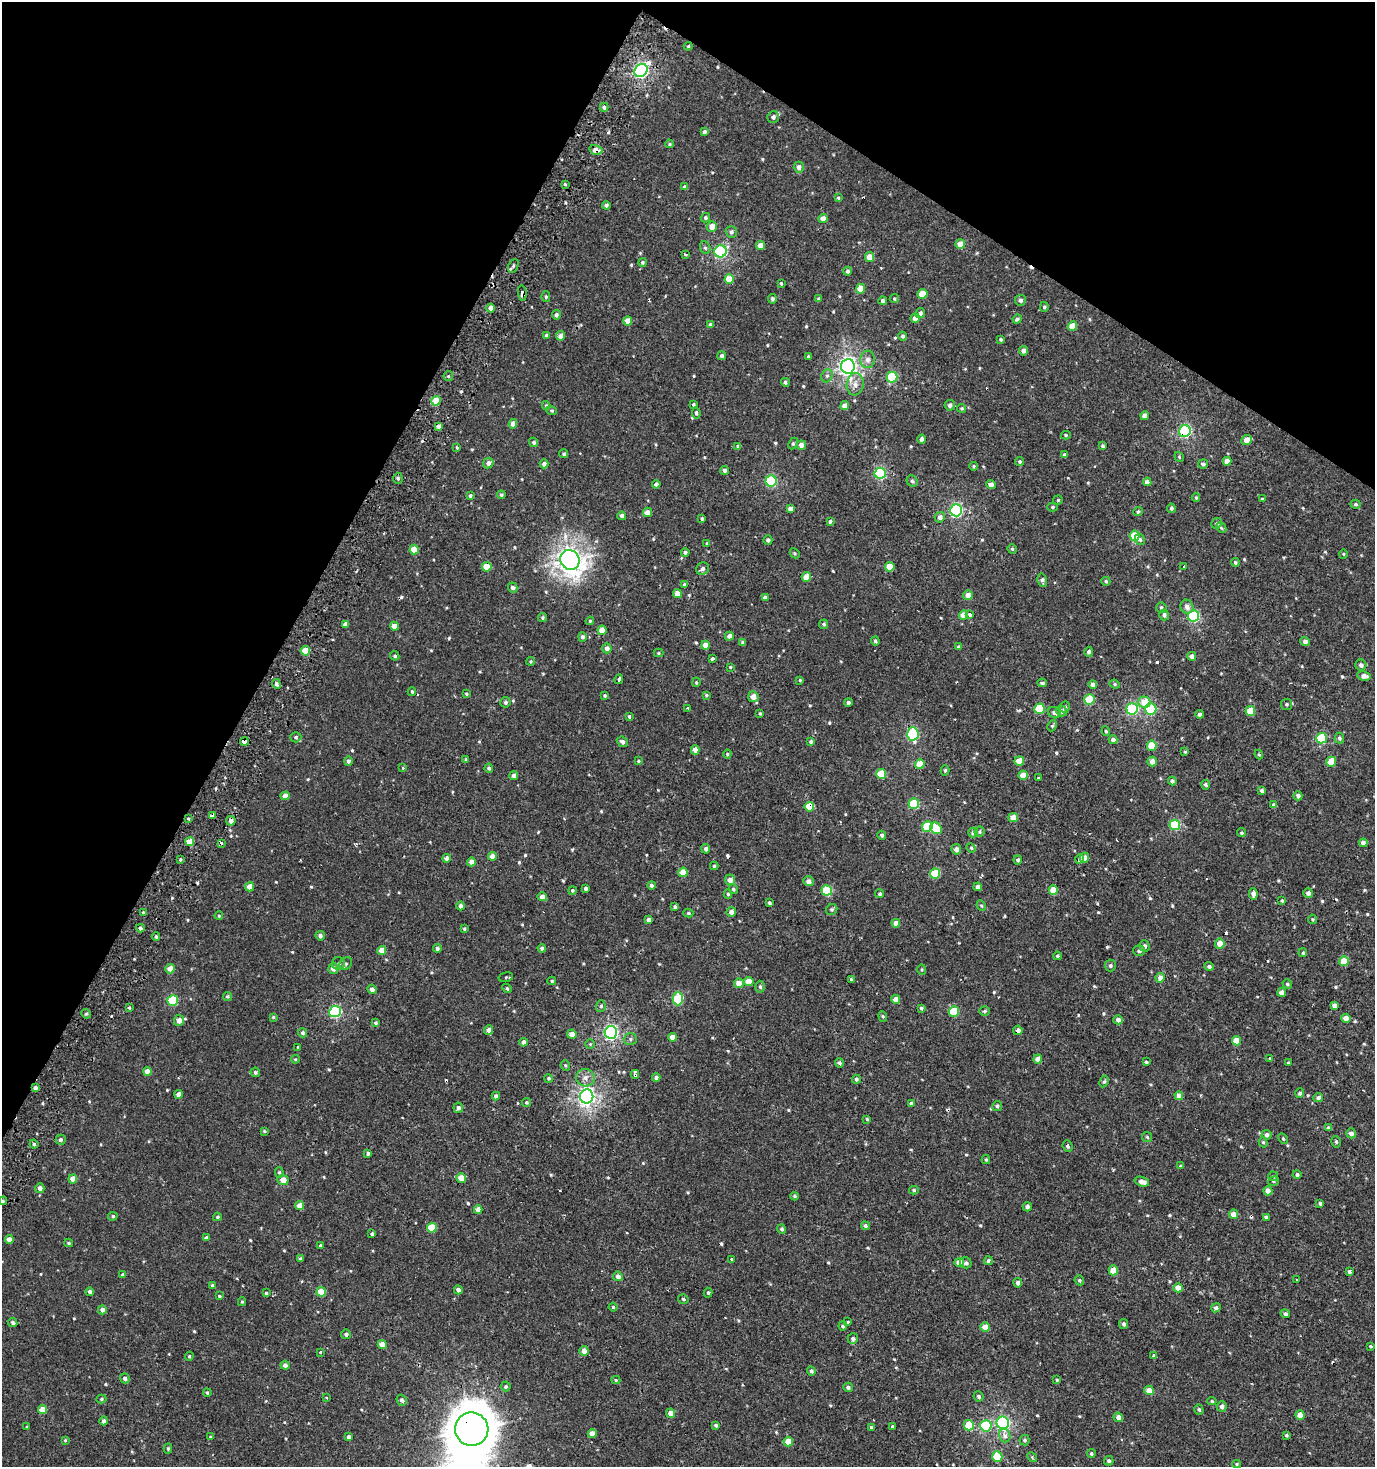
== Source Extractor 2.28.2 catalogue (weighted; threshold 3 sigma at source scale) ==
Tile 2 of 4 x 4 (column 2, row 1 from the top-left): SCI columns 1627-2999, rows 4418-5882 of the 5973 x 5886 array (HDU 1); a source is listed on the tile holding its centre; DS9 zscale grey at full resolution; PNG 1377 x 1469 px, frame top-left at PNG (2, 2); each listed source drawn as its Kron ellipse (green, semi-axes under 4 px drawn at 4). Shown black and unused: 27% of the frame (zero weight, under 2 of 3 exposures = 2% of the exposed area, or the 3 px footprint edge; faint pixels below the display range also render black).
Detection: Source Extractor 2.28.2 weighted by HDU 2 'WHT'; one run over the whole footprint, this tile lists its part. Background 6.71e-04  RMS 0.0037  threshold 0.0168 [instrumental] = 3 sigma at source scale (4.5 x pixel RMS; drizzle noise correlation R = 1.50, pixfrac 1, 0.0396/0.0396 arcsec/px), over >= 5 px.
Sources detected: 640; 1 inside a brighter object's white glare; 20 cosmic-ray / hot-pixel residue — neither listed nor drawn; of the other 619, all 500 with FLUX_AUTO >= 0.43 (the completeness limit of this list) listed and drawn (119 fainter detections not listed), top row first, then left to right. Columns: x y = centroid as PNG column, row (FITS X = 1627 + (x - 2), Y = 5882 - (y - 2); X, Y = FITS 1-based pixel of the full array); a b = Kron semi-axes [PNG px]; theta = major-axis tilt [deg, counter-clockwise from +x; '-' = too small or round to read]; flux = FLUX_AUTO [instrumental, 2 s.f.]
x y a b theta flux
688 46 4 4 - 0.45
641 70 7 6 - 77
604 107 4 3 - 0.75
773 117 6 5 - 1.2
704 132 4 3 - 1.2
669 144 4 3 - 0.56
596 150 7 4 -13 2.8
799 167 5 5 - 1.8
565 184 3 3 - 0.43
685 187 4 4 - 1.1
838 198 3 3 - 1.4
606 205 4 4 - 0.82
705 218 5 4 - 0.68
823 218 4 4 - 2.5
712 227 5 5 - 3.6
731 232 6 5 - 1.1
960 244 5 5 - 4.1
760 245 4 4 - 3.4
705 248 6 5 - 0.68
720 251 6 6 - 46
685 254 3 3 - 0.93
870 257 5 4 - 4.1
643 262 4 4 - 0.57
513 266 7 5 65 0.76
847 271 4 4 - 0.95
729 279 5 4 - 6.9
781 283 3 3 - 0.5
860 289 5 4 - 5.2
522 293 8 4 -83 2.3
923 294 5 5 - 8.2
546 297 5 4 - 0.54
819 298 4 4 - 0.72
772 299 5 4 - 0.82
894 299 4 4 - 0.5
1020 300 5 5 - 1.4
883 301 4 4 - 0.88
1044 307 5 4 - 0.74
491 308 4 4 - 2.2
920 313 5 5 - 1.4
556 315 4 4 - 0.98
915 318 5 4 - 2.4
1017 319 5 4 - 0.91
628 321 4 4 - 3.8
710 324 4 4 - 0.73
1072 326 5 4 - 5.3
546 335 4 3 - 0.96
561 336 4 4 - 2.5
903 336 4 4 - 0.93
1001 339 4 4 - 0.58
1023 351 5 4 - 1.6
722 356 4 4 - 1
808 357 3 3 - 1.3
868 359 8 7 - 1.9
848 366 7 6 - 150
448 376 5 4 - 0.5
827 376 7 5 67 0.88
892 377 5 5 - 21
785 382 4 4 - 0.79
855 384 11 8 81 2.5
436 401 5 4 - 7.1
693 404 3 3 - 0.54
546 405 4 3 - 0.46
950 405 5 5 - 1.2
845 406 4 4 - 2.8
962 408 4 4 - 0.48
552 411 5 3 - 0.44
696 413 5 4 - 0.83
1145 416 4 4 - 2.3
513 424 5 4 - 2.3
438 426 4 4 - 1.3
1185 431 6 5 - 45
1066 435 5 4 - 0.5
922 439 4 4 - 1.2
1247 440 5 4 - 3.5
534 442 5 4 - 0.77
793 444 6 4 64 0.55
801 445 5 4 - 2.3
738 446 4 4 - 0.79
1103 446 3 3 - 0.67
457 448 3 3 - 0.77
564 454 4 4 - 0.55
1065 455 4 4 - 1.3
1179 457 5 4 - 0.56
1227 461 4 4 - 2.7
1020 462 4 4 - 0.67
488 463 5 5 - 1.7
544 464 4 4 - 1.3
1203 464 5 4 - 0.94
974 466 4 4 - 0.44
725 470 4 4 - 1.2
880 473 5 5 - 32
398 478 5 4 - 0.7
771 481 5 5 - 31
912 481 6 5 - 0.84
1147 482 4 4 - 1.9
656 484 4 4 - 1.1
991 484 5 4 - 2.7
501 495 4 4 - 0.63
470 496 3 3 - 0.64
1196 497 4 4 - 0.44
1262 499 4 4 - 0.43
1058 500 5 4 - 0.44
1356 504 5 4 - 0.66
1052 507 5 4 - 0.59
1171 508 4 4 - 0.79
790 509 4 4 - 2.2
956 510 6 6 - 56
1138 511 5 4 - 0.7
648 512 5 4 - 2.4
622 516 4 4 - 1.4
940 517 5 5 - 1.6
702 519 4 3 - 0.66
830 521 4 3 - 0.73
1217 523 5 5 - 0.64
1221 528 5 4 - 0.51
1135 536 5 5 - 11
1140 539 6 5 - 1.2
768 540 4 4 - 0.94
707 543 4 3 - 0.46
1012 549 5 4 - 0.64
414 550 5 4 - 6.6
685 552 4 4 - 0.73
795 553 5 4 - 0.5
1343 554 5 4 - 0.44
570 560 10 9 - 270
1235 562 4 4 - 0.59
1184 566 3 2 - 1.2
487 567 5 4 - 6.1
890 567 5 4 - 6.8
703 569 7 6 - 1.3
806 577 5 4 - 5.1
1042 580 6 5 - 1.1
1106 581 4 4 - 0.58
684 584 4 4 - 0.6
513 588 5 4 - 1
677 594 4 4 - 3.2
968 595 5 5 - 2.6
765 598 4 4 - 1.7
1187 607 7 6 - 1.9
1161 608 5 5 - 0.81
963 615 5 4 - 4.1
969 615 3 3 - 2.7
1164 615 5 5 - 0.98
1193 616 6 5 - 32
542 618 4 4 - 0.58
590 621 4 3 - 0.43
345 624 4 3 - 1.6
824 624 5 4 - 0.77
394 626 4 4 - 3
602 630 5 4 - 4.2
729 636 4 4 - 2.1
582 637 5 4 - 0.94
875 641 4 4 - 0.68
1305 641 5 4 - 1.2
743 642 4 4 - 0.86
706 645 4 4 - 3.8
959 647 4 4 - 0.79
607 648 5 4 - 1.9
305 651 5 4 - 7.9
1089 652 5 4 - 0.99
659 653 5 4 - 0.49
395 656 5 4 - 0.67
1192 656 4 4 - 1.7
712 659 4 3 - 3.4
531 661 4 4 - 0.46
1361 665 5 5 - 1.3
730 667 4 3 - 0.48
1364 676 7 4 -9 1.9
619 679 5 3 - 2.3
800 680 4 4 - 0.48
696 682 4 3 - 0.43
1042 683 5 3 - 0.79
276 684 5 4 - 0.91
1093 684 4 4 - 1.4
1115 684 5 4 - 0.52
412 692 4 3 - 0.58
466 694 4 3 - 0.48
706 695 4 3 - 0.52
605 696 4 4 - 0.51
753 697 5 5 - 2.9
1089 700 5 5 - 14
505 702 5 5 - 0.84
848 702 4 4 - 0.84
1144 702 6 5 - 6.4
1287 704 5 5 - 0.64
1065 707 5 4 - 0.65
688 708 3 2 - 0.5
1039 709 5 5 - 15
1132 709 6 5 - 35
1151 709 6 5 - 22
1062 711 6 5 - 1.5
1250 711 5 5 - 7.8
760 713 4 3 - 0.45
1054 713 6 5 - 1.1
1200 714 4 4 - 1.2
629 716 3 3 - 0.57
1052 726 5 4 - 0.62
1106 731 5 4 - 0.54
913 734 6 5 - 35
296 737 5 5 - 0.72
1321 738 5 5 - 20
1339 738 5 4 - 0.87
1113 740 4 4 - 1.6
244 741 4 4 - 5.9
622 742 6 5 - 1
811 742 4 3 - 0.68
1152 746 5 5 - 9.7
695 750 4 4 - 2.4
1185 752 4 3 - 0.52
727 754 4 4 - 0.52
1259 754 5 4 - 0.48
466 760 4 3 - 0.58
348 761 4 4 - 1
638 761 4 4 - 0.48
1019 761 5 4 - 5.3
1152 762 5 4 - 2.8
1331 762 5 5 - 6.7
920 764 5 4 - 5.7
403 767 3 3 - 0.92
489 768 4 4 - 0.73
945 770 5 4 - 0.64
881 774 5 5 - 12
1023 775 4 4 - 4
514 776 4 4 - 1.4
1039 778 3 3 - 0.61
1172 781 4 4 - 1
1206 785 5 4 - 1
1262 790 4 4 - 1.1
285 796 4 4 - 2.9
1298 796 4 4 - 1.2
914 804 5 5 - 17
1274 805 4 3 - 0.92
809 807 5 5 - 9.6
213 815 4 3 - 6.4
1013 818 4 4 - 4.1
188 819 4 4 - 0.46
231 821 5 4 - 1.5
1175 825 5 5 - 20
927 826 5 5 - 13
936 828 6 5 - 11
973 832 5 5 - 1.6
980 832 5 5 - 0.57
1241 833 4 4 - 0.58
882 835 4 4 - 0.77
190 842 4 4 - 6.1
221 843 3 3 - 2.3
1363 843 4 4 - 1.5
971 848 5 4 - 0.47
706 849 5 4 - 1.1
956 849 5 5 - 2
492 856 4 4 - 3.1
446 858 4 4 - 1.7
1084 858 5 4 - 2.5
1080 859 4 3 - 1.7
180 860 4 3 - 0.46
1018 860 4 4 - 0.87
471 862 4 4 - 2
714 866 4 4 - 0.56
683 872 4 4 - 5.1
935 873 5 5 - 14
730 880 5 5 - 2.6
808 881 5 5 - 1.6
651 885 4 3 - 1.3
249 887 4 4 - 2.6
978 887 4 4 - 1.7
585 889 4 3 - 1.9
733 889 5 4 - 0.65
572 890 4 4 - 0.55
827 890 5 5 - 15
1053 890 5 4 - 5.5
1308 893 5 4 - 1.4
728 894 5 4 - 0.57
880 894 4 4 - 0.58
1253 894 6 4 -84 1.9
542 897 4 4 - 2.4
1282 901 4 3 - 0.48
769 903 3 3 - 0.74
460 906 4 4 - 1.2
981 906 5 4 - 0.57
675 907 4 4 - 0.97
832 909 6 5 - 0.72
143 912 3 3 - 1.4
731 912 5 5 - 1.9
688 913 5 4 - 0.56
219 916 4 3 - 0.49
1313 919 5 4 - 0.58
649 920 4 4 - 1.9
896 923 4 4 - 2.7
140 928 4 4 - 0.95
464 929 3 3 - 0.49
320 936 5 4 - 1.3
156 937 4 3 - 0.63
1220 944 5 4 - 4.1
1145 946 5 5 - 1.2
437 948 4 4 - 1.1
542 948 4 4 - 0.92
382 950 4 4 - 3.5
1139 951 6 5 - 1.2
1303 953 4 3 - 0.54
1057 956 4 3 - 0.53
1344 961 5 5 - 7.6
339 964 6 6 - 0.98
346 964 7 5 45 0.89
1110 966 6 5 - 0.85
1209 966 5 4 - 1
333 968 5 5 - 2.2
170 969 5 4 - 3.1
922 969 5 4 - 0.43
506 977 7 4 15 0.54
1160 978 4 4 - 2.5
851 979 3 3 - 0.44
552 981 4 4 - 0.52
749 982 5 4 - 4.8
739 983 5 5 - 3.8
1287 984 5 4 - 0.59
760 987 6 4 -87 0.75
507 988 5 4 - 0.67
372 989 5 4 - 1.3
1282 992 4 4 - 1.9
227 996 4 4 - 0.57
678 999 6 5 - 19
896 999 4 4 - 3.2
173 1000 5 5 - 17
1334 1005 3 3 - 10
601 1006 6 5 - 0.76
129 1008 4 3 - 0.53
921 1008 4 3 - 0.72
954 1011 5 5 - 14
984 1011 5 5 - 0.72
335 1012 6 5 - 41
86 1014 5 4 - 0.48
883 1016 5 4 - 0.48
273 1017 4 4 - 0.47
1346 1018 4 4 - 3.2
179 1020 5 5 - 2.5
1118 1020 5 4 - 1.7
376 1023 4 3 - 0.63
489 1030 5 4 - 1.6
1018 1030 4 4 - 1.5
611 1032 6 6 - 82
303 1033 4 4 - 0.82
572 1034 4 4 - 3.1
672 1037 4 4 - 3.6
630 1039 6 5 - 0.83
1236 1041 4 4 - 5.2
524 1042 4 4 - 1.7
590 1044 4 4 - 0.45
298 1047 3 3 - 0.52
1269 1058 3 3 - 0.98
295 1059 4 4 - 0.46
1038 1059 4 4 - 2.7
1146 1062 4 3 - 0.57
839 1063 5 4 - 0.94
1288 1063 3 3 - 0.48
565 1065 5 4 - 0.56
148 1071 4 4 - 3.5
255 1072 5 4 - 0.65
635 1074 4 3 - 1.7
549 1078 4 4 - 0.62
585 1078 9 8 - 2.3
656 1078 4 4 - 1.1
856 1079 4 4 - 0.83
1104 1081 6 4 61 0.6
35 1088 4 4 - 1.4
1300 1093 5 4 - 0.81
179 1094 4 4 - 2
496 1096 4 4 - 1.1
587 1096 7 6 - 130
1179 1096 4 4 - 2.8
1318 1097 5 4 - 0.95
526 1102 4 4 - 0.47
911 1103 4 3 - 0.98
997 1106 5 4 - 0.71
458 1108 5 5 - 1.2
867 1119 4 3 - 0.48
1328 1128 4 3 - 0.93
264 1131 4 3 - 0.46
1351 1133 5 4 - 1.8
1266 1135 5 5 - 1.5
1147 1137 5 5 - 0.53
1283 1139 6 4 -63 0.49
61 1140 5 5 - 1
1263 1142 5 4 - 0.58
1336 1142 6 4 -76 0.64
34 1144 4 4 - 0.67
1068 1146 6 4 -66 0.82
368 1153 4 4 - 0.78
986 1160 4 4 - 0.49
1181 1166 4 4 - 0.58
279 1172 5 4 - 0.61
1297 1175 4 4 - 0.81
1273 1176 5 5 - 0.43
461 1178 4 4 - 5.2
73 1179 4 4 - 3.6
283 1180 5 5 - 3.4
1273 1181 5 4 - 0.62
1142 1182 7 4 -18 2.4
40 1188 5 4 - 1.7
914 1190 5 4 - 0.51
1268 1191 4 4 - 2.8
795 1196 4 4 - 0.65
3 1201 4 4 - 0.47
1320 1203 4 3 - 0.7
300 1206 4 4 - 3.6
1027 1207 4 4 - 1.1
478 1210 4 4 - 3.3
1233 1214 5 4 - 2.9
113 1216 4 4 - 0.66
217 1217 4 3 - 0.6
1266 1217 4 3 - 0.74
865 1226 4 4 - 0.82
432 1228 5 5 - 7.4
782 1229 5 4 - 0.68
372 1234 4 3 - 0.78
206 1238 4 4 - 0.97
9 1239 4 4 - 2.2
69 1243 4 3 - 0.5
320 1246 3 3 - 0.76
301 1259 4 3 - 1.1
731 1259 3 3 - 1.5
988 1261 4 4 - 0.76
959 1263 5 4 - 3.9
966 1263 6 5 - 1
1113 1270 5 4 - 5.5
1349 1272 4 3 - 0.98
123 1275 4 3 - 0.87
618 1276 5 4 - 1.5
1079 1280 5 4 - 0.6
1297 1280 3 2 - 0.63
1018 1283 4 4 - 1.3
213 1286 4 4 - 0.95
1178 1288 5 4 - 3.6
458 1290 4 4 - 1.4
90 1292 4 4 - 1.3
321 1292 5 5 - 5.9
266 1293 3 3 - 0.57
708 1293 5 4 - 0.56
219 1296 4 3 - 2.4
683 1299 5 4 - 0.79
242 1302 4 4 - 0.47
613 1307 4 4 - 0.49
1216 1308 5 4 - 1.1
102 1310 4 4 - 1.6
1285 1314 5 4 - 0.88
13 1322 5 4 - 0.95
848 1322 3 3 - 1.4
1123 1324 5 4 - 0.93
843 1326 4 4 - 0.76
985 1327 4 4 - 3.9
346 1334 5 5 - 0.96
853 1339 5 5 - 1
382 1344 4 4 - 3.5
1371 1346 4 3 - 0.56
584 1351 5 4 - 2.6
320 1352 3 3 - 1
189 1356 4 3 - 0.5
1154 1356 4 3 - 3.4
285 1365 4 4 - 1.2
811 1371 4 4 - 0.91
125 1378 5 4 - 1.3
616 1380 4 4 - 0.52
1057 1380 4 3 - 0.45
506 1386 5 5 - 0.6
848 1387 5 4 - 0.99
1149 1390 5 4 - 3.7
207 1393 4 3 - 0.56
978 1396 5 5 - 0.96
326 1398 3 3 - 0.56
101 1399 5 4 - 0.5
402 1400 5 5 - 1.2
1212 1401 5 4 - 0.54
1222 1406 5 4 - 1.5
1199 1409 5 4 - 0.68
43 1410 4 4 - 4.5
671 1413 5 4 - 2.8
1300 1415 5 4 - 4.1
1118 1417 5 4 - 2
104 1421 4 4 - 1
1003 1423 6 6 - 58
716 1425 4 4 - 0.63
969 1425 5 5 - 8.9
986 1426 5 5 - 19
27 1427 3 3 - 0.49
871 1427 4 4 - 0.59
893 1427 3 3 - 2.1
472 1429 17 16 - 930
592 1434 4 4 - 2.9
1286 1435 4 3 - 0.51
1005 1436 7 5 -76 2.5
211 1437 4 4 - 0.54
348 1437 4 3 - 1
65 1440 4 3 - 0.44
1025 1440 5 5 - 0.81
788 1442 5 4 - 4.6
168 1448 5 4 - 0.53
1091 1454 4 4 - 0.67
997 1457 5 5 - 14
1032 1457 5 4 - 0.47
1109 1461 5 4 - 0.86
1237 1464 4 4 - 0.47
Overlapping masked pixels (flux is a lower limit): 12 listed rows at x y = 641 70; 596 150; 522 293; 1185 431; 913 734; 244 741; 809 807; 213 815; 1018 1030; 635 1074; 35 1088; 472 1429